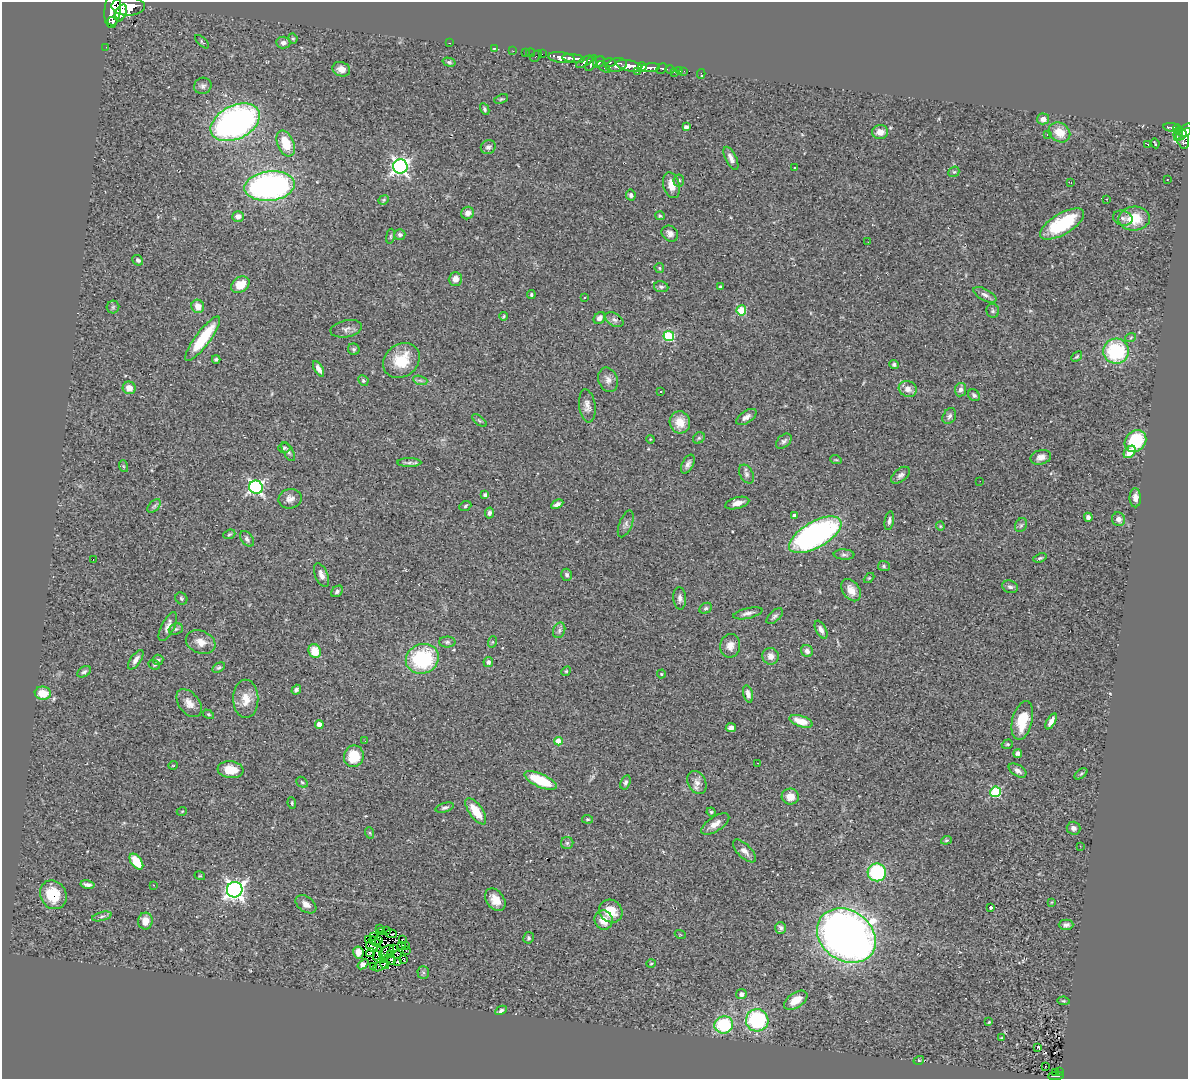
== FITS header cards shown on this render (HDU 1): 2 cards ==
NAXIS1  =                 1186
NAXIS2  =                 1077

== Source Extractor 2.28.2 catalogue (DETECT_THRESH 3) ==
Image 1186 x 1077 px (HDU 1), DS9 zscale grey, 1 PNG px = 1 image px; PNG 1190 x 1081 px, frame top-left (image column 1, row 1077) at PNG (2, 2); each listed source drawn as its Kron ellipse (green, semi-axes under 4 px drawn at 4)
Background 0.689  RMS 0.067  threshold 0.201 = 3 sigma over >= 5 px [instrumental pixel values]
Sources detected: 292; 3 with non-positive FLUX_AUTO (blend fragments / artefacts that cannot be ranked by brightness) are neither listed nor drawn; the other 289 listed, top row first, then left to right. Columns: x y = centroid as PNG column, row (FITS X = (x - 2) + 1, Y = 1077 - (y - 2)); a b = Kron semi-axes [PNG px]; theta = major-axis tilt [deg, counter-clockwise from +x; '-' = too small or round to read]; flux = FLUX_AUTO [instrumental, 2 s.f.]
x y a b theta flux
128 6 17 9 -2 2700
113 10 18 8 85 2900
121 13 9 5 64 1100
113 21 6 3 18 170
293 38 5 3 - 6.3
202 42 8 3 -43 6
283 43 7 6 - 17
449 43 3 2 - 140
106 47 3 2 - 5.7
495 48 3 2 - 15
513 51 3 2 - 6.1
525 52 2 2 - 11
531 53 4 2 - 21
542 54 2 2 - 7.1
536 56 6 2 45 61
561 58 13 5 -7 1100
573 58 11 4 -6 970
449 62 6 4 -15 7.9
585 62 9 4 30 290
599 62 6 5 - 400
609 62 6 3 -4 200
591 63 8 4 62 350
616 65 11 6 13 640
629 66 13 5 -12 1500
604 67 8 3 -38 190
642 67 5 4 - 320
650 68 9 4 6 650
341 69 9 7 -20 28
662 69 6 4 47 180
670 69 5 3 - 91
680 70 3 3 - 32
637 71 3 3 - 88
684 71 3 2 - 3.7
674 72 3 2 - 11
701 74 5 2 - 14
203 86 9 8 - 18
501 99 7 4 23 6.4
485 109 6 4 -62 8.3
1043 119 6 5 - 24
235 122 26 16 26 1500
686 127 4 4 - 16
1171 127 8 4 -7 230
1177 129 4 3 - 120
1186 130 8 5 33 330
880 132 8 7 - 36
1059 132 11 9 -32 68
1178 133 7 3 75 100
1047 135 2 2 - 3.1
1182 135 10 2 34 210
1183 139 10 6 -72 370
286 143 13 8 -67 110
1155 143 5 2 - 4.5
1148 144 3 2 - 11
488 147 7 6 - 17
731 158 12 5 -64 24
400 167 7 7 - 1600
794 167 3 3 - 13
954 172 6 5 - 7.1
679 180 6 5 - 7.6
1167 180 2 2 - 2.8
1071 182 3 2 - 4
671 185 13 8 -74 47
270 186 25 14 6 1400
631 195 5 4 - 13
1106 199 2 2 - 3.7
384 200 6 4 22 6.1
468 213 6 6 - 25
238 216 6 5 - 25
660 216 5 4 - 7.4
1123 218 10 7 -19 18
1134 219 16 12 2 110
1062 224 25 10 31 280
670 234 9 7 -42 20
400 235 5 5 - 11
390 236 7 4 81 5.6
868 242 3 2 - 4.9
138 260 6 5 - 10
659 268 5 4 - 5.6
455 279 7 6 - 30
240 285 10 7 34 84
661 287 7 5 -11 12
720 287 3 3 - 4.9
531 295 4 4 - 6.5
985 295 13 5 -28 18
584 298 3 3 - 11
198 306 7 6 - 44
113 307 6 6 - 8.4
741 310 5 5 - 200
993 311 7 6 - 9.3
504 316 4 3 - 5.8
599 318 6 5 - 22
614 320 10 6 -30 15
346 329 16 8 11 21
669 336 5 5 - 340
1131 337 5 3 - 4.6
203 339 27 7 53 210
354 349 6 5 - 9.2
1116 351 13 12 - 330
1077 357 6 4 44 6.1
216 359 4 3 - 7.3
401 360 20 16 38 140
894 365 4 4 - 10
319 369 8 4 -60 23
363 380 5 5 - 7.9
420 380 7 4 -19 11
608 380 12 9 -68 26
129 388 6 6 - 51
908 389 9 8 - 29
960 390 7 5 81 16
661 391 3 3 - 3.3
974 395 6 5 - 10
587 406 16 8 -82 29
949 416 8 6 60 13
746 417 11 6 33 21
479 421 8 4 -39 6.9
680 422 11 10 - 68
699 438 6 5 - 8.1
650 439 4 3 - 3.8
784 441 9 6 42 13
1135 441 12 10 48 210
284 448 6 5 - 7.8
288 452 10 5 -61 12
1130 452 7 5 47 62
1041 457 10 7 14 23
836 460 6 3 -18 4.7
409 463 12 4 0 13
688 464 10 5 61 19
123 466 6 4 -70 5.8
746 474 10 6 -62 14
901 475 11 6 40 17
980 481 2 2 - 2.2
256 487 7 6 - 1100
485 495 4 4 - 8.5
1135 498 9 5 -89 25
290 499 12 9 14 27
737 503 12 5 15 33
557 504 6 4 28 15
154 506 8 4 45 11
465 506 6 4 22 8
489 513 5 4 - 12
795 516 4 4 - 26
1088 517 5 4 - 14
1119 519 7 6 - 23
889 521 9 4 80 13
626 524 14 6 68 19
1021 525 7 5 62 9.5
940 526 4 4 - 4.5
229 534 6 4 21 6.5
815 535 29 13 30 1100
247 539 9 5 -54 15
844 555 10 5 -4 12
1040 558 7 3 18 7.1
93 559 3 2 - 4.1
884 566 6 5 - 7.4
321 575 12 6 -67 24
567 575 6 5 - 11
869 578 6 4 44 4.6
1010 587 8 6 -18 14
851 590 12 8 -54 48
337 591 7 5 41 11
181 598 6 5 - 7.4
680 598 11 6 -86 17
706 608 6 5 - 8.8
748 613 15 5 13 19
775 616 10 5 43 12
168 627 16 6 62 27
176 629 7 5 21 9.6
559 630 8 6 71 12
821 630 10 5 -62 18
201 642 15 11 -22 45
447 642 8 5 0 9.6
492 642 6 4 71 4.5
730 646 12 10 78 33
315 651 7 6 - 88
807 651 6 5 - 18
771 656 8 8 - 31
422 659 17 14 22 370
136 660 11 5 56 22
158 660 5 5 - 8.4
488 662 5 4 - 12
154 665 6 4 -19 5.9
219 668 7 4 30 8.1
566 671 5 4 - 5.5
84 672 7 5 31 11
661 674 4 4 - 5
296 690 5 4 - 10
43 693 8 6 -9 92
748 694 9 5 -76 23
246 699 19 12 -89 68
189 703 16 10 -51 42
208 714 6 3 -31 5.2
1022 720 20 10 76 130
801 721 12 5 -18 71
1051 721 9 4 61 24
319 724 4 4 - 49
731 728 5 4 - 16
365 741 3 2 - 6.3
558 741 4 4 - 61
1007 744 6 4 19 5.9
1018 753 4 4 - 13
354 756 11 10 - 120
758 763 2 2 - 2.3
173 765 5 3 - 3.4
231 770 13 8 -6 74
1017 770 10 5 -32 18
1081 774 7 4 37 6.9
540 780 17 6 -24 180
302 782 6 4 -43 7.1
625 782 7 5 71 11
697 782 12 9 -63 30
995 792 5 5 - 390
790 797 8 8 - 45
292 803 6 4 -82 5.4
445 808 9 4 16 12
182 811 5 3 - 3.6
476 811 15 6 -55 90
711 812 4 4 - 5.2
587 819 5 3 - 5.1
715 824 16 7 33 34
1074 828 7 6 - 15
370 833 6 3 -71 5
946 840 5 4 - 5.6
567 843 6 6 - 12
1080 846 2 2 - 2.9
744 851 15 6 -45 28
136 862 9 5 -54 120
877 872 9 9 - 360
200 876 5 3 - 3.7
87 885 7 3 -11 12
153 885 4 3 - 3.9
235 890 8 7 - 2000
53 895 15 13 -60 140
495 900 12 8 -53 54
1052 902 3 2 - 3.5
306 904 11 7 -35 29
990 907 3 3 - 12
611 911 12 11 - 86
102 916 10 3 15 10
604 920 9 9 - 61
145 921 8 7 - 44
1066 925 7 5 0 12
781 928 6 5 - 12
380 929 3 2 - 3.2
386 931 3 2 - 3.7
381 932 3 3 - 6.2
391 934 5 3 - 1
680 934 5 3 - 3.9
373 936 2 2 - 2.8
846 936 31 25 -34 3900
528 938 6 5 - 9
403 939 3 2 - 8.5
368 940 3 2 - 3.1
378 940 2 2 - 3
375 941 6 2 -31 4.1
401 946 3 2 - 3.5
405 946 3 2 - 4.9
372 947 6 3 -35 2.3
393 949 3 2 - 3.4
386 951 8 4 34 0.22
406 951 2 2 - 4.7
358 952 6 5 - 28
370 953 5 2 - 6.4
378 953 7 4 66 14
390 954 3 2 - 0.6
397 954 3 2 - 2.7
383 959 3 2 - 4.8
403 959 3 3 - 5.9
392 960 4 3 - 4.9
398 962 3 2 - 5.3
651 963 5 3 - 3.5
363 964 6 4 38 18
384 964 6 4 -55 10
373 966 2 2 - 2.1
381 966 8 4 30 7.2
423 973 6 5 - 8.3
741 994 5 5 - 19
796 1000 13 7 34 59
1064 1001 6 4 -10 5.3
501 1010 6 4 29 9.3
757 1020 11 11 - 380
989 1022 3 3 - 4.2
724 1025 9 8 - 270
1002 1038 4 2 - 3.3
1038 1047 3 3 - 4
919 1060 5 3 - 4.2
1045 1067 3 2 - 5.7
1059 1071 3 2 - 13
1056 1073 4 3 - 23
1056 1076 8 3 4 69
At the frame edge (FLAGS 8, measured only in part): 2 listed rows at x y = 113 10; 1186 130
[3 non-positive-flux detections neither listed nor drawn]